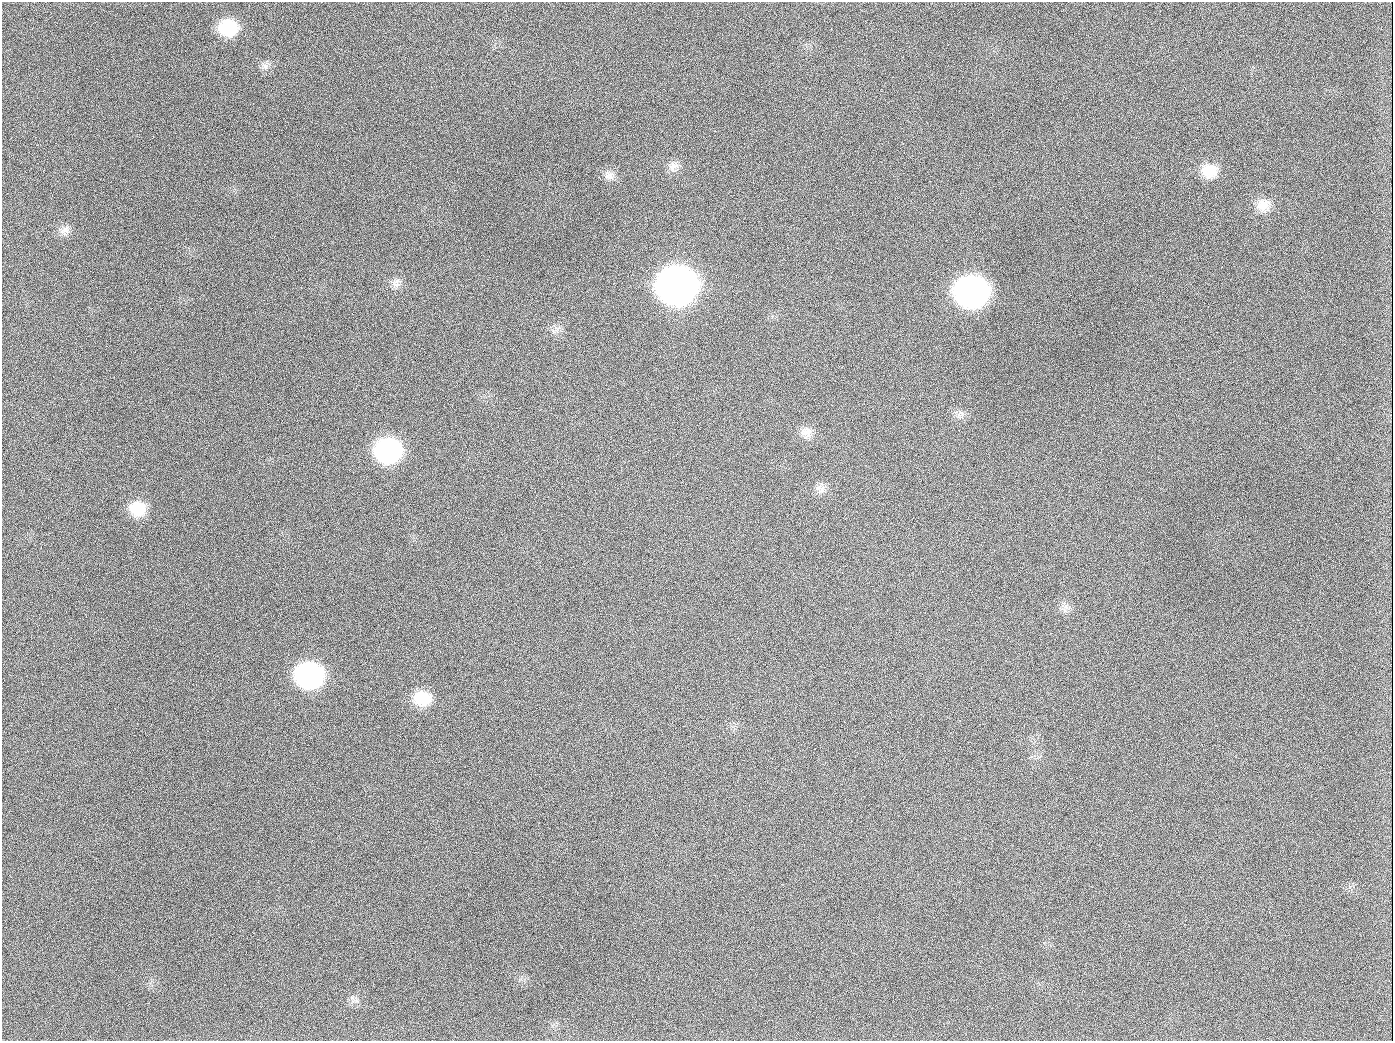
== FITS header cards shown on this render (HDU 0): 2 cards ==
NAXIS1  =                 1391
NAXIS2  =                 1039

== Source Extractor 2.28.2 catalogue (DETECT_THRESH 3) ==
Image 1391 x 1039 px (HDU 0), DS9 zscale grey, 1 PNG px = 1 image px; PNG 1395 x 1043 px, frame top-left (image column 1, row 1039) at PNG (2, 2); no overlay
Background 1370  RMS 66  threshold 197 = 3 sigma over >= 5 px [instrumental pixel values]
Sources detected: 21; all 21 listed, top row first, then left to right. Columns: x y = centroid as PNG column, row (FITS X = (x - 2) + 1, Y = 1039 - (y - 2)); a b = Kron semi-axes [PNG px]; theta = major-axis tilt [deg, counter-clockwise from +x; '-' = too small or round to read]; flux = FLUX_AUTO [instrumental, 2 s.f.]
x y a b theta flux
228 28 18 16 1 2.0e+05
265 66 12 6 -45 2.0e+04
189 126 2 2 - 8.6e+03
673 166 15 12 33 3.6e+04
1209 171 19 16 -8 9.4e+04
610 175 15 11 -1 3.5e+04
1263 205 19 16 13 6.6e+04
65 230 15 10 23 3.2e+04
396 283 13 10 65 3.1e+04
677 285 22 19 -1 5.9e+06
971 292 21 18 -1 2.6e+06
654 407 2 2 - 4.6e+03
959 414 13 6 56 1.9e+04
806 432 17 12 -2 4.6e+04
388 450 19 17 -1 8.6e+05
820 489 14 12 -50 3.3e+04
138 509 18 16 -19 1.2e+05
1066 606 9 5 90 1.6e+04
309 675 20 18 -7 1.1e+06
422 698 19 16 1 1.3e+05
944 1026 2 2 - 7.4e+03